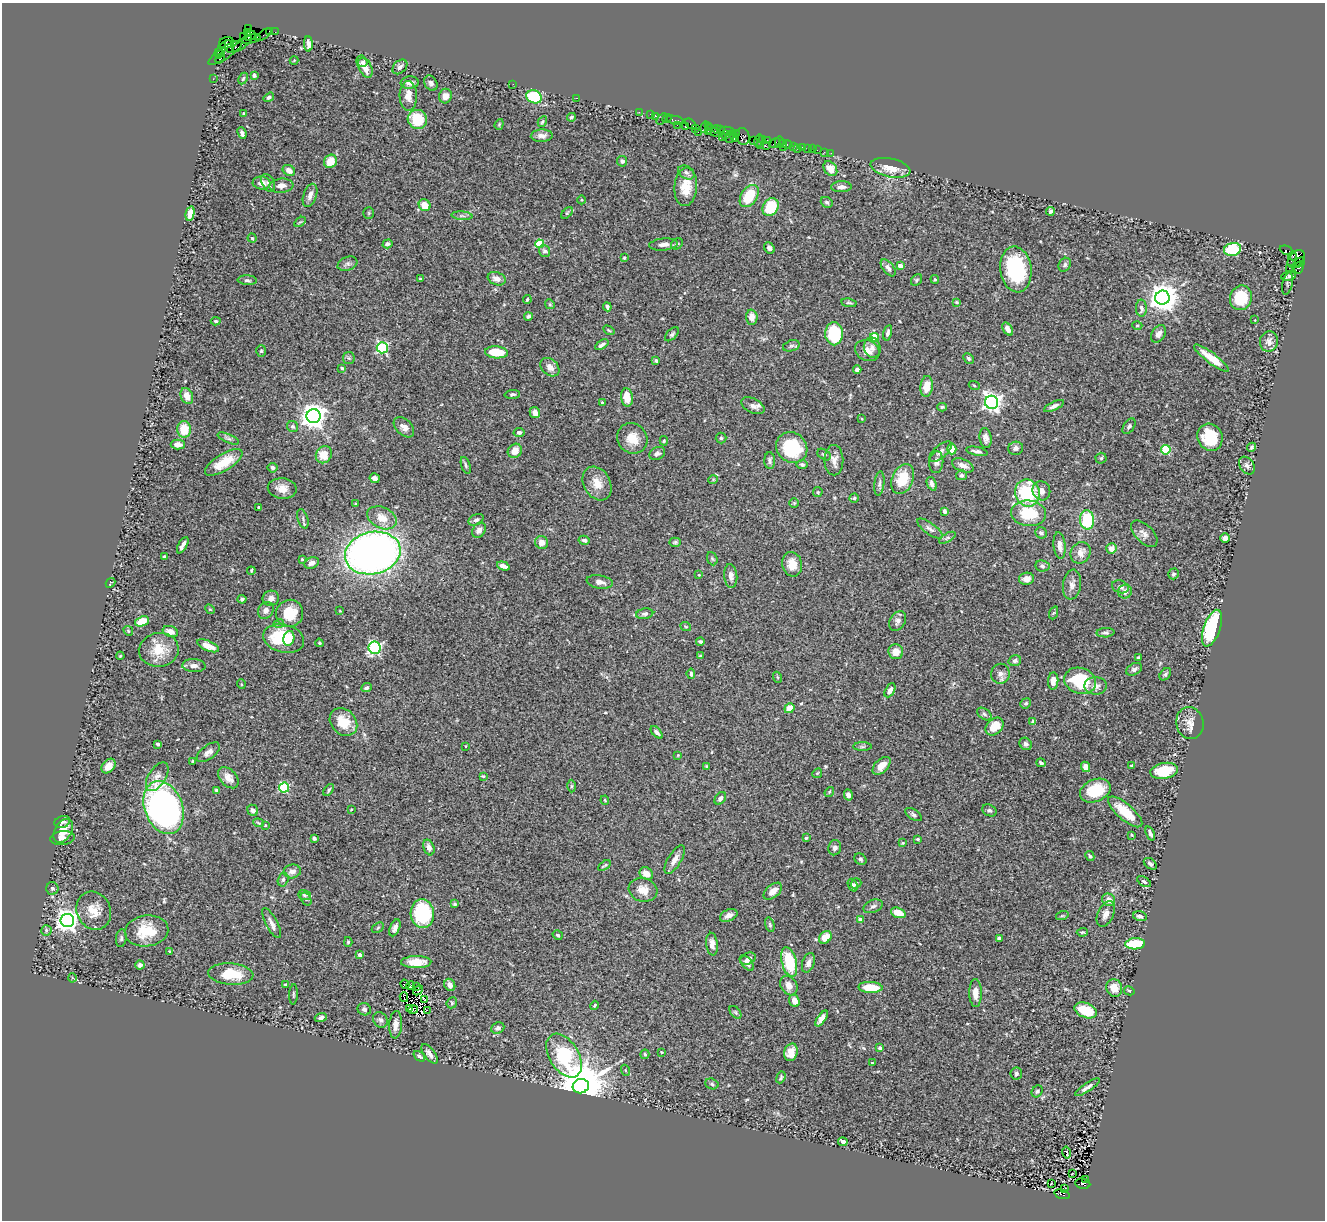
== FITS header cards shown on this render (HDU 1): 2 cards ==
NAXIS1  =                 1323
NAXIS2  =                 1218

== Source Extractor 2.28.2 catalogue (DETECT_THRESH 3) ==
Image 1323 x 1218 px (HDU 1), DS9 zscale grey, 1 PNG px = 1 image px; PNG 1327 x 1222 px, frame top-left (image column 1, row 1218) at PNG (2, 3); each listed source drawn as its Kron ellipse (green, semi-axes under 4 px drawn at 4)
Background 0.653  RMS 0.032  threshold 0.096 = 3 sigma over >= 5 px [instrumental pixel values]
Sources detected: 465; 4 with non-positive FLUX_AUTO (blend fragments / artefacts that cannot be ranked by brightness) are neither listed nor drawn; the other 461 listed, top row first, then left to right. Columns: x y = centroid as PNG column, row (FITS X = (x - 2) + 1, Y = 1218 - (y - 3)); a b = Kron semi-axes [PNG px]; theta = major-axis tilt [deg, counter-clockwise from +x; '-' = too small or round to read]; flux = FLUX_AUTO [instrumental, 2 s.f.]
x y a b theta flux
248 28 3 2 - 24
270 31 4 2 - 35
275 32 2 2 - 6.4
247 33 3 3 - 160
263 35 9 3 34 42
250 36 6 4 29 570
244 37 3 2 - 35
251 39 10 3 11 620
226 43 7 5 19 240
242 44 12 2 37 50
308 44 8 4 -88 9.5
230 47 7 3 -69 700
221 50 8 3 65 77
225 53 20 5 34 750
218 54 5 3 - 51
220 59 6 3 39 75
294 60 4 3 - 1.6
363 62 5 4 - 6.8
365 67 12 6 -62 22
400 67 8 6 44 8.5
254 75 4 3 - 4.2
243 78 6 4 62 3.5
213 79 2 2 - 9.7
410 83 9 6 5 13
431 83 8 6 -59 6.8
513 84 2 2 - 7.1
408 96 15 8 -89 19
445 96 7 6 - 12
269 97 5 4 - 5.4
534 97 8 6 -23 100
576 98 3 2 - 76
639 112 3 2 - 13
244 113 4 2 - 2.1
651 114 4 3 - 39
656 116 2 2 - 17
571 117 4 3 - 3.5
417 119 10 9 - 76
662 119 6 2 56 87
667 119 4 3 - 32
675 120 9 3 -10 120
542 122 5 4 - 2.8
499 124 5 4 - 2.6
691 124 6 3 -42 45
677 125 2 2 - 16
685 127 3 3 - 86
704 127 6 3 56 57
709 127 2 2 - 8.4
695 129 3 2 - 62
717 130 4 3 - 47
720 130 3 2 - 49
708 131 4 2 - 100
713 131 9 4 -30 170
727 131 8 3 -8 190
698 132 2 2 - 6.4
242 133 6 3 -68 6.9
737 133 3 2 - 30
725 135 3 2 - 50
542 136 11 6 2 11
743 136 8 7 - 210
722 137 3 2 - 32
730 137 6 4 83 210
734 137 5 3 - 73
763 139 3 2 - 49
753 140 2 2 - 44
758 141 6 3 72 62
767 141 3 2 - 40
779 142 6 3 85 49
775 143 6 4 34 160
783 143 3 2 - 36
760 145 2 2 - 56
788 145 5 3 - 84
766 146 2 2 - 24
783 147 3 2 - 310
793 147 4 3 - 15
802 147 3 3 - 56
797 148 3 2 - 9.6
807 148 3 2 - 14
812 149 2 2 - 19
817 150 2 2 - 6.8
824 152 3 2 - 5.7
831 153 2 2 - 6.2
330 161 7 6 - 35
622 161 5 5 - 7.4
890 168 20 9 -12 30
830 169 8 6 -49 24
289 170 6 5 - 15
686 172 9 6 -32 7.1
261 183 9 6 -4 16
268 183 9 6 -60 8.3
281 186 12 7 4 15
686 187 19 11 85 38
841 187 10 5 2 9.6
310 195 12 6 71 13
749 196 12 8 56 69
581 200 4 3 - 1.7
827 202 6 5 - 4.5
425 205 6 5 - 27
771 207 9 7 57 82
1050 211 4 4 - 5.5
190 213 7 4 77 27
369 213 6 5 - 3.5
567 213 7 4 45 3.3
462 216 10 4 -5 5.3
300 222 6 3 35 2.5
252 238 4 4 - 2.2
388 244 5 4 - 7.3
539 244 4 4 - 80
663 244 14 6 5 12
677 244 6 5 - 3.8
769 248 6 5 - 6.9
1233 249 9 6 11 130
1287 250 7 3 -24 94
545 251 6 5 - 5.4
1293 256 4 3 - 96
624 258 4 3 - 2.6
1296 259 10 7 49 620
1299 263 6 3 36 150
347 264 10 6 20 6.6
1065 265 7 6 - 4.8
900 266 4 4 - 21
1299 267 6 4 75 110
888 268 10 5 -51 9.4
1289 268 2 2 - 7.6
1016 269 23 15 -82 180
1289 276 8 3 8 4.9
420 279 4 2 - 1.6
497 279 9 6 -18 15
935 279 4 3 - 2.2
247 280 9 5 -4 4.8
917 280 6 5 - 3.2
1287 284 11 5 78 4.2
1162 298 7 7 - 3100
1241 298 12 11 - 81
527 299 4 3 - 2.8
957 302 4 3 - 2.9
849 303 7 3 -10 3.6
550 304 5 4 - 2.8
607 307 4 3 - 5.4
1141 308 8 5 -88 8.9
528 316 4 3 - 4.8
752 317 7 6 - 19
1255 320 3 3 - 1.5
216 321 5 4 - 3
1137 325 5 3 - 2.1
1008 329 7 4 -55 13
609 330 6 4 -32 2.7
888 333 8 4 77 5.5
672 334 8 5 45 4.8
834 334 11 8 -90 130
1158 334 9 6 58 11
875 337 4 4 - 67
1269 342 10 9 - 16
602 345 7 3 34 6.3
791 346 8 5 18 4.3
382 348 5 5 - 260
872 348 10 8 -78 11
261 351 6 5 - 3.4
867 351 12 10 -25 18
496 352 11 6 -4 63
349 358 6 6 - 3.8
968 358 6 4 -47 4.5
1211 358 21 5 -37 37
656 361 3 3 - 3.8
550 367 11 8 -42 15
342 368 4 4 - 3
857 369 4 3 - 5.9
974 385 5 3 - 2.1
927 386 10 6 84 27
512 394 8 4 4 3.9
187 396 8 6 -67 20
627 397 9 6 -82 27
602 402 4 3 - 1.7
991 402 6 6 - 950
753 406 12 7 -27 11
1054 406 11 4 25 7.5
942 407 4 3 - 3.5
535 413 6 5 - 13
314 416 7 7 - 2200
862 419 3 2 - 1.5
293 426 6 5 - 5.9
1129 426 9 5 56 5.4
404 427 12 8 -43 13
184 429 8 7 - 48
519 432 5 4 - 5.3
1210 437 14 12 -63 67
228 438 11 4 -22 5.5
632 438 16 14 -48 34
721 438 5 5 - 3.9
986 438 10 6 -82 9.7
664 441 5 4 - 2.7
178 444 7 5 -2 11
1252 447 5 3 - 4.3
792 448 16 14 -43 110
1016 448 7 6 - 7
952 449 5 4 - 23
1166 450 4 4 - 120
515 451 7 6 - 22
977 451 11 4 -12 7.1
940 452 14 6 42 9.4
657 453 8 6 25 6
324 455 9 7 59 38
824 455 7 5 -34 3.9
1101 458 5 5 - 3.3
834 460 15 9 -89 16
770 461 8 5 -89 6
224 462 21 8 31 44
936 462 11 7 83 9.1
466 465 9 4 -73 3.9
802 465 5 4 - 4.1
963 465 11 6 -23 14
1247 466 10 7 -54 7.4
273 468 5 5 - 5.7
961 475 5 5 - 5.1
375 478 5 5 - 6.5
903 479 15 10 67 60
713 480 5 3 - 1.7
597 483 18 13 -61 31
879 484 12 5 83 6.6
932 484 7 4 -68 9.9
282 488 14 10 -4 22
1041 491 10 8 -65 13
818 492 5 4 - 2.7
1027 493 14 12 -69 140
854 498 4 4 - 3.5
794 503 5 5 - 2.3
356 504 3 3 - 2.2
259 507 3 2 - 2.3
944 511 4 4 - 11
1029 513 17 13 -5 81
382 518 15 10 -25 31
303 519 10 5 -73 4.6
476 520 8 5 24 5.6
1087 520 9 7 -87 110
930 529 15 5 -36 8.9
479 530 8 6 56 11
1041 533 6 5 - 5.1
1144 534 16 9 -45 13
947 538 9 4 30 5.2
1225 538 5 4 - 9.1
584 540 5 4 - 8.3
541 542 6 6 - 14
675 542 6 4 2 3.5
183 545 9 3 61 9.2
1059 546 13 6 -83 15
1111 548 5 5 - 15
373 553 28 21 13 1400
1080 553 11 9 59 19
164 557 4 3 - 4.5
302 559 3 3 - 3.4
712 559 7 5 -67 3.1
312 563 8 5 23 11
792 564 12 10 -76 30
503 566 6 4 -18 12
1042 566 7 5 -7 4.6
251 571 4 2 - 2.8
1173 574 5 5 - 3.8
699 575 3 3 - 1.8
731 576 12 6 -86 11
1026 579 7 6 - 15
600 582 13 6 -10 12
110 583 5 2 - 1.8
1072 585 15 9 81 14
1120 587 8 6 -20 7.1
1125 592 7 6 - 13
271 598 8 7 - 11
242 599 4 3 - 4.3
210 609 5 4 - 2.3
266 610 9 7 56 9.7
340 611 3 2 - 1.4
290 613 14 13 - 53
1053 613 7 4 70 2.8
645 614 8 5 10 5.4
142 621 7 5 22 36
898 621 10 7 60 9.6
279 623 5 3 - 2.3
686 627 5 3 - 1.8
1212 628 19 8 71 240
128 631 5 4 - 2.5
170 631 8 5 -20 16
1106 633 9 4 3 4.9
289 638 7 5 77 27
284 639 21 14 -14 110
700 641 4 3 - 3.6
319 643 4 3 - 2.4
208 646 11 5 -23 19
375 648 6 6 - 340
159 650 20 17 8 50
896 652 7 7 - 23
120 656 4 3 - 2.2
700 656 4 3 - 2.4
1138 657 4 3 - 2.5
1015 661 6 5 - 5.4
194 666 11 6 -3 11
1134 669 8 5 29 6
691 674 5 4 - 4.4
1000 674 10 9 - 11
1165 674 7 5 51 4
777 677 5 3 - 1.9
1053 681 8 5 85 17
1080 681 16 13 -17 120
241 684 5 3 - 2
1096 686 11 9 1 13
366 688 5 4 - 5
890 690 7 4 61 11
1026 703 5 5 - 4.3
789 708 5 4 - 22
984 714 8 5 -36 4.8
1033 721 4 4 - 4.1
343 722 15 12 -45 50
1190 723 16 13 -75 21
994 726 10 7 45 41
657 732 7 4 -47 5.8
158 744 3 3 - 3.8
1026 744 7 5 -45 6.6
466 746 3 2 - 1.2
862 747 9 4 0 4.2
208 752 13 7 37 11
678 755 3 3 - 1.9
193 761 3 3 - 2.8
1041 763 5 3 - 3.8
109 766 8 6 49 19
707 766 3 3 - 2.5
882 766 11 6 45 21
1132 766 3 3 - 2.8
1086 767 5 4 - 13
1164 771 14 8 10 63
817 773 5 4 - 2.6
483 776 4 4 - 2.1
157 777 16 8 58 13
228 778 12 8 -48 20
571 786 6 4 89 3.3
284 788 5 5 - 170
329 790 7 3 55 3.8
217 791 4 3 - 5.6
1095 791 16 11 24 65
829 792 5 4 - 2.7
848 795 5 4 - 9.4
720 798 7 5 55 6.7
605 800 4 3 - 2
164 808 27 19 -70 790
253 810 6 5 - 7.3
351 810 4 3 - 1.8
989 810 7 5 -27 5.1
1125 812 21 8 -41 54
913 815 9 5 -33 5.2
62 822 8 6 18 6.1
258 823 5 3 - 2.3
265 825 3 2 - 2.2
63 831 13 8 59 26
1150 833 7 3 -69 6.3
1132 835 3 3 - 2
62 838 12 7 7 10
806 838 4 4 - 2.9
314 839 4 3 - 4.1
918 839 3 3 - 3
903 843 4 3 - 2
429 847 8 5 -70 11
835 848 7 6 - 8
1090 856 5 4 - 3.1
860 859 6 5 - 4.5
675 860 16 6 59 15
1150 864 7 5 -38 5
604 865 7 2 33 3
292 871 8 7 - 12
646 874 7 6 - 17
283 880 7 5 74 4.6
1144 882 8 4 -32 4.4
856 883 5 5 - 5.3
853 885 6 5 - 4.7
52 888 6 6 - 5.2
643 890 14 11 -15 22
773 891 11 6 40 16
304 895 6 4 -18 3.5
306 899 7 4 -57 3.2
1109 900 7 6 - 17
455 904 4 3 - 3.3
873 906 10 6 22 7.5
94 911 19 17 -62 36
422 913 14 11 -84 170
898 913 7 5 -20 27
1106 914 14 8 66 14
729 915 9 5 26 11
1062 916 6 4 18 2.8
1140 916 7 5 -15 7.3
860 919 4 3 - 7.2
67 920 7 6 - 1600
272 923 17 6 -61 11
770 925 7 4 -73 3.3
378 928 6 4 32 3.1
395 928 9 5 67 8.4
47 930 5 5 - 5.9
147 931 22 15 8 59
1082 932 6 4 2 2.9
558 935 5 4 - 3.6
825 937 7 5 46 29
121 938 9 5 83 4.6
999 938 4 4 - 13
348 942 5 4 - 2.8
712 944 11 6 -84 15
1135 944 10 5 4 77
169 951 4 3 - 2.7
360 955 4 3 - 12
748 959 8 5 29 9.2
416 962 15 6 1 34
789 962 15 7 -76 110
747 963 9 5 -49 8.6
808 963 10 6 71 12
140 965 4 4 - 6.9
231 974 22 10 -5 63
72 978 4 3 - 2.1
405 984 5 3 - 9.5
286 985 4 3 - 3.3
410 985 4 4 - 8.8
450 985 6 5 - 16
789 986 10 8 -60 16
416 987 2 2 - 5.8
870 987 12 5 -2 54
1114 988 9 7 -70 24
418 990 6 3 44 0.46
1129 991 5 4 - 2.5
975 993 14 6 -89 18
293 994 10 3 87 2.9
404 997 5 2 - 0.06
425 1000 3 2 - 4.9
794 1001 6 5 - 20
452 1003 6 5 - 3.4
594 1005 5 3 - 2.3
364 1009 7 6 - 5.1
409 1009 3 2 - 2.4
413 1010 5 3 - 1.5
427 1010 2 2 - 3.3
1086 1010 11 7 -21 56
735 1012 7 4 -49 3.3
321 1018 6 4 20 6.1
822 1018 9 4 55 12
380 1020 8 7 - 6.7
396 1025 14 6 86 13
498 1028 7 5 23 6.7
880 1048 3 3 - 8.1
661 1052 3 3 - 1.6
791 1052 9 6 73 22
429 1054 11 5 -53 9.1
645 1054 5 4 - 4.9
419 1056 7 4 -37 5
564 1056 24 14 -58 210
872 1063 3 2 - 1.9
625 1070 5 3 - 2.1
1016 1073 6 6 - 4.5
781 1077 6 4 69 3.3
712 1084 7 5 -19 4.1
581 1086 8 7 - 12000
1087 1087 14 4 34 9.1
1037 1091 6 5 - 4
843 1142 5 4 - 12
1066 1153 6 3 -78 80
1072 1174 3 2 - 3.3
1085 1179 3 2 - 52
1051 1184 3 2 - 6.2
1083 1184 8 5 -9 350
1064 1189 3 2 - 23
1062 1194 8 4 -15 350
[4 non-positive-flux detections neither listed nor drawn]